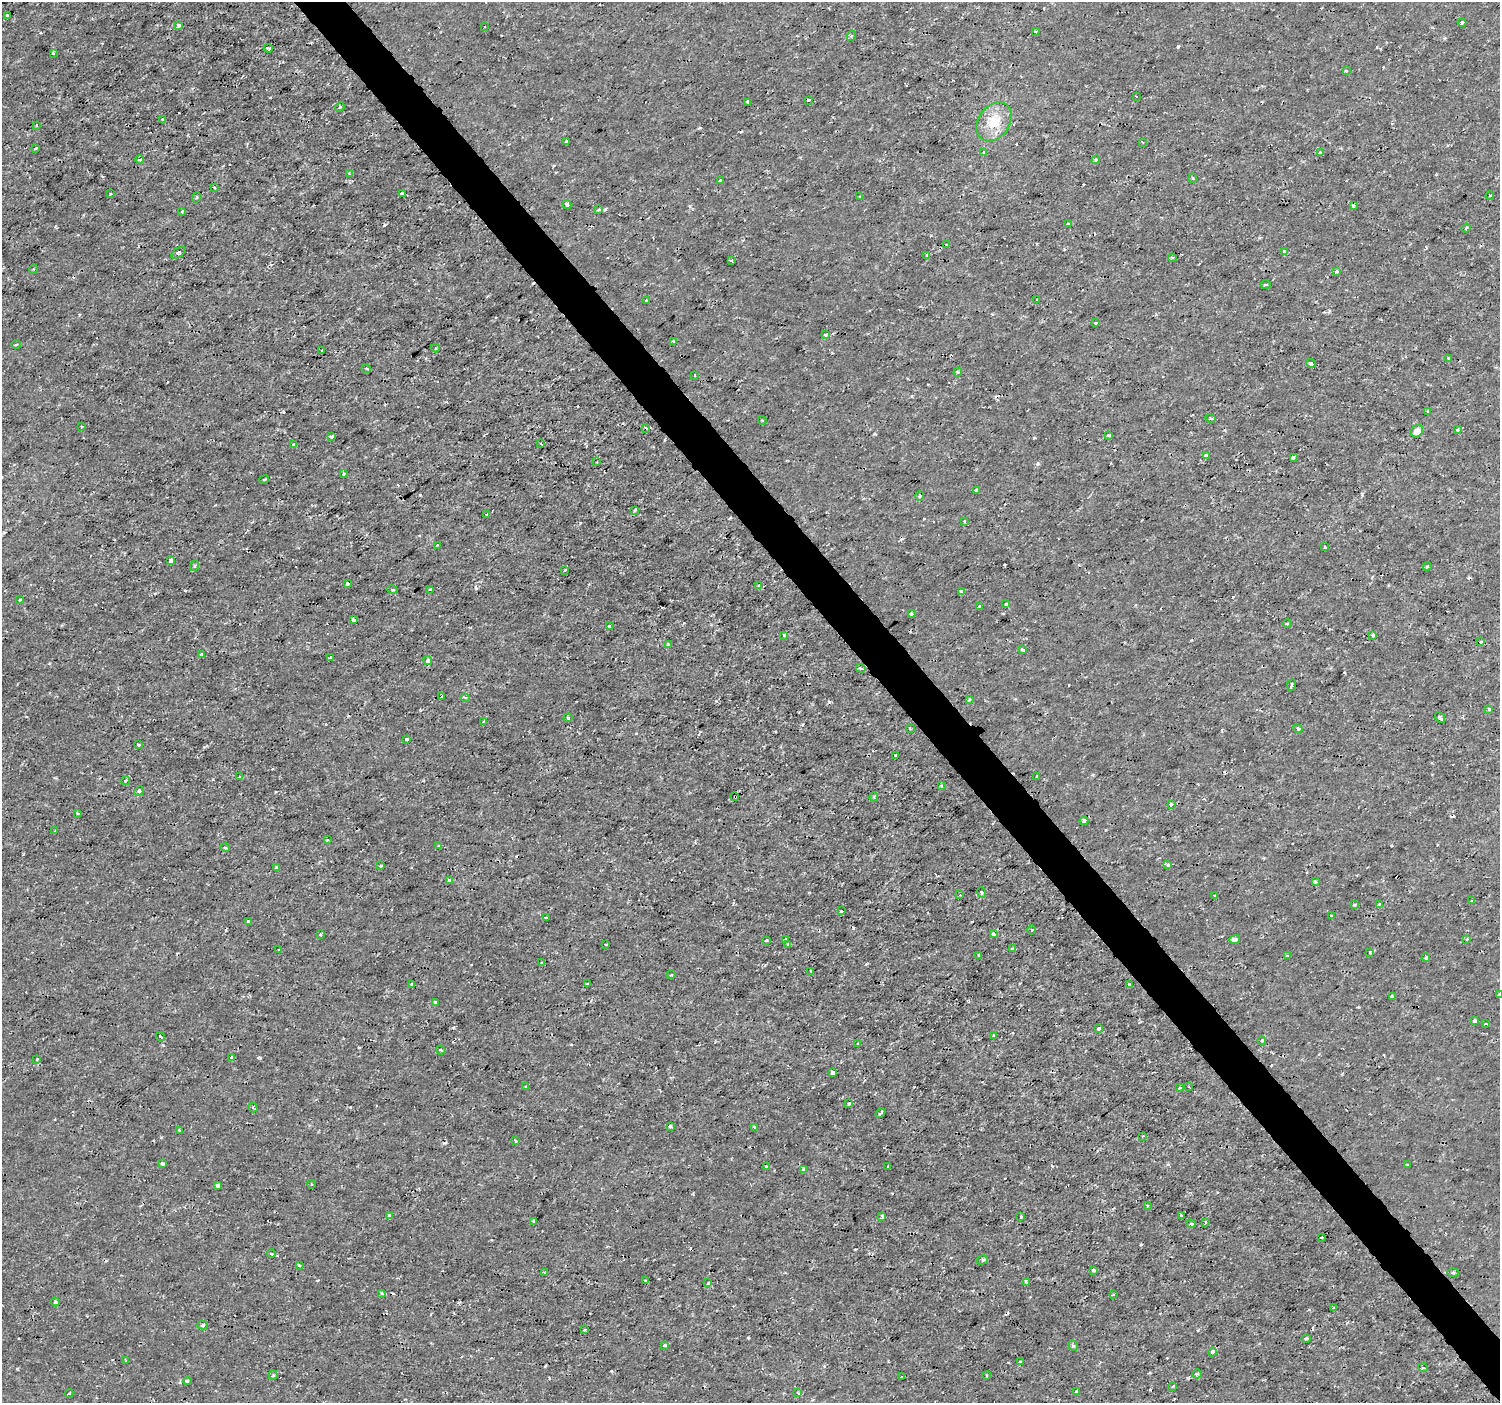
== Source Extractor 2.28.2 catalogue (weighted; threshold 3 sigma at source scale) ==
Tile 6 of 4 x 4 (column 2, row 2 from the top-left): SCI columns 1499-2996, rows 2942-4342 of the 5994 x 5944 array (HDU 1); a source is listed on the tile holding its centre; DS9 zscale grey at full resolution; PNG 1502 x 1405 px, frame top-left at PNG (2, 2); each listed source drawn as its Kron ellipse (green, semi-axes under 4 px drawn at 4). Shown black and unused: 3% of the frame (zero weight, under 2 of 3 exposures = <1% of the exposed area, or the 3 px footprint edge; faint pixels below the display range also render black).
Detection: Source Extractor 2.28.2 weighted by HDU 2 'WHT'; one run over the whole footprint, this tile lists its part. Background 3.36e-04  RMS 0.0011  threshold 0.00488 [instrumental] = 3 sigma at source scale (4.5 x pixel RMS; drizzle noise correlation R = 1.50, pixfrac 1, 0.0396/0.0396 arcsec/px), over >= 5 px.
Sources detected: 268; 25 cosmic-ray / hot-pixel residue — neither listed nor drawn; the other 243 listed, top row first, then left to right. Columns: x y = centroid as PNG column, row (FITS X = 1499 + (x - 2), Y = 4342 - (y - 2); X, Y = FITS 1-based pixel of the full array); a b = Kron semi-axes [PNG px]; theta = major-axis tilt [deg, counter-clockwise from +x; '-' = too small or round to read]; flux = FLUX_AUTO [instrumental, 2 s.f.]
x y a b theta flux
7 15 3 3 - 0.24
1462 22 4 3 - 0.53
179 26 3 3 - 0.72
485 26 2 2 - 0.1
1035 32 3 2 - 0.1
851 36 5 3 - 0.14
268 48 4 3 - 0.56
53 53 4 3 - 0.11
1346 71 3 3 - 0.15
1136 96 2 2 - 0.085
809 100 3 3 - 0.21
748 102 3 2 - 0.15
340 107 5 4 - 0.14
163 119 4 3 - 0.23
994 122 21 15 54 2.4
36 126 3 2 - 0.096
567 142 4 4 - 0.7
1142 142 4 2 - 0.09
35 148 4 2 - 0.18
1320 152 3 2 - 0.18
984 153 4 3 - 0.12
140 159 4 3 - 0.34
1096 160 4 4 - 0.16
349 174 4 3 - 0.13
1193 178 5 3 - 0.11
720 181 4 3 - 0.13
214 187 3 2 - 0.1
110 194 4 2 - 0.095
402 194 3 3 - 0.16
1490 195 4 2 - 0.088
197 197 5 3 - 0.11
860 197 4 2 - 0.097
567 204 4 3 - 0.83
1353 206 3 2 - 0.12
598 210 3 3 - 0.25
182 211 4 3 - 0.18
1068 224 3 2 - 0.22
1466 228 4 3 - 0.12
947 245 3 3 - 0.1
1284 252 3 3 - 0.5
178 253 8 4 36 0.2
927 255 4 3 - 0.11
1172 258 4 4 - 0.16
731 260 3 3 - 0.43
33 269 4 3 - 0.099
1337 272 4 4 - 0.19
1265 285 5 2 - 0.14
646 300 3 3 - 0.48
1037 300 3 3 - 0.18
1096 323 3 3 - 0.19
826 335 3 3 - 0.48
673 341 3 3 - 0.32
16 344 4 3 - 0.1
435 348 4 3 - 0.16
322 351 3 2 - 0.17
1448 359 3 3 - 0.15
1311 363 5 4 - 0.25
366 368 5 3 - 0.13
958 372 4 4 - 0.12
695 375 3 2 - 0.11
1428 411 3 2 - 0.095
1211 418 5 4 - 0.17
762 420 4 3 - 0.074
81 426 3 3 - 0.097
646 428 3 2 - 0.15
1457 429 3 3 - 0.22
1417 431 6 5 - 0.78
1109 435 3 3 - 0.22
331 437 4 3 - 0.24
541 444 4 2 - 0.099
293 445 3 3 - 0.26
1206 455 3 3 - 0.35
1293 457 3 3 - 0.35
597 462 2 2 - 0.072
343 474 4 3 - 0.15
264 479 5 2 - 0.1
976 490 4 3 - 0.2
920 496 4 4 - 0.13
635 510 3 3 - 0.16
486 515 3 3 - 0.18
964 521 3 3 - 0.22
437 545 3 2 - 0.11
1325 547 3 3 - 0.23
171 561 4 3 - 0.6
194 566 5 3 - 0.15
1427 566 4 3 - 0.12
565 570 4 3 - 0.091
348 584 4 3 - 0.19
759 585 4 3 - 0.19
392 589 5 3 - 0.11
430 589 3 3 - 0.13
961 591 3 3 - 0.33
20 600 3 3 - 0.15
1006 604 3 3 - 0.2
979 606 3 3 - 0.65
911 614 3 3 - 0.43
353 619 3 3 - 0.24
1287 624 4 4 - 0.12
609 626 4 3 - 0.13
784 635 4 3 - 0.18
1373 635 4 3 - 0.56
1481 642 4 3 - 0.11
669 645 4 3 - 0.52
1023 650 3 3 - 0.46
201 654 3 3 - 0.48
331 658 3 3 - 0.12
428 661 4 3 - 0.69
861 668 5 4 - 0.18
1291 685 6 3 80 0.23
442 697 3 2 - 0.12
465 698 4 3 - 0.13
969 699 4 3 - 0.12
1489 709 4 3 - 0.46
1440 717 6 3 -52 0.24
568 718 4 4 - 0.13
484 722 4 3 - 0.13
1298 728 4 4 - 0.28
910 729 3 2 - 0.12
407 739 3 3 - 0.36
138 745 3 3 - 0.31
895 756 4 3 - 0.32
1037 776 3 3 - 0.22
239 777 3 3 - 0.095
126 781 4 3 - 0.18
941 786 3 3 - 0.18
139 791 5 4 - 0.16
735 796 3 3 - 0.29
874 797 4 3 - 0.13
1172 804 4 3 - 0.14
78 813 3 2 - 0.15
1084 821 4 3 - 0.71
55 831 3 2 - 0.083
327 840 4 3 - 0.082
438 846 4 3 - 0.11
225 848 5 3 - 0.099
1168 865 4 3 - 0.38
381 866 3 3 - 0.13
276 867 4 3 - 0.12
449 880 4 4 - 0.27
1316 882 4 3 - 0.2
981 892 5 2 - 0.12
960 895 3 2 - 0.15
1214 895 2 2 - 0.089
1472 901 3 2 - 0.099
1379 904 3 3 - 0.2
1355 905 3 2 - 0.16
841 911 3 3 - 0.11
1331 916 3 3 - 0.12
546 918 4 2 - 0.1
249 921 3 3 - 0.35
1031 930 4 3 - 0.11
993 934 4 3 - 0.33
320 935 3 3 - 0.19
1235 939 5 4 - 1.2
1467 939 3 3 - 0.1
766 940 3 2 - 0.16
785 940 3 3 - 0.14
787 944 3 3 - 0.2
606 945 2 2 - 0.085
1013 949 4 3 - 0.34
279 950 3 2 - 0.1
1370 952 3 2 - 0.12
979 955 4 3 - 0.4
1287 956 3 3 - 0.13
1426 958 4 4 - 0.21
541 963 3 3 - 0.21
811 971 3 3 - 0.45
671 975 4 3 - 0.091
412 984 3 3 - 0.13
587 984 3 3 - 0.22
1129 985 3 3 - 0.19
1499 995 4 3 - 0.81
1392 996 4 4 - 0.13
435 1002 3 3 - 0.23
1475 1021 3 3 - 0.3
1485 1024 3 2 - 0.092
1098 1029 3 3 - 0.28
160 1036 4 3 - 0.15
993 1036 3 3 - 0.21
1262 1041 4 3 - 0.096
858 1044 3 2 - 0.1
441 1050 5 2 - 0.11
231 1057 4 3 - 0.12
37 1059 3 3 - 0.19
833 1073 4 4 - 0.81
526 1087 4 3 - 0.13
1189 1087 2 2 - 0.071
1180 1088 3 3 - 0.62
849 1104 4 3 - 0.14
253 1108 5 3 - 0.12
880 1113 6 2 46 0.18
670 1126 4 3 - 0.22
755 1127 3 3 - 0.22
179 1130 2 2 - 0.074
1143 1136 4 2 - 0.1
515 1141 3 2 - 0.12
163 1163 4 3 - 0.34
1407 1165 3 2 - 0.14
766 1166 3 3 - 0.62
888 1166 3 2 - 0.089
803 1170 3 3 - 0.89
311 1184 4 3 - 0.088
218 1186 4 3 - 0.49
1147 1205 3 3 - 0.14
389 1216 4 3 - 0.22
882 1216 4 3 - 0.38
1181 1216 3 3 - 0.41
1021 1217 3 2 - 0.12
534 1221 4 3 - 0.31
1205 1222 3 3 - 0.12
1191 1224 4 4 - 0.15
1321 1237 3 2 - 0.13
271 1254 4 3 - 0.11
982 1260 6 4 17 0.25
299 1265 3 3 - 0.27
1094 1270 3 3 - 0.34
545 1272 3 3 - 0.1
1453 1272 6 4 0 0.14
646 1281 3 3 - 0.13
1026 1282 3 3 - 0.16
708 1283 3 3 - 0.19
381 1293 4 3 - 0.15
1113 1295 3 3 - 0.11
55 1302 4 4 - 0.18
1333 1308 2 2 - 0.096
203 1325 5 4 - 0.2
584 1330 3 2 - 0.2
1306 1338 5 3 - 0.11
664 1345 3 3 - 0.16
1073 1346 5 4 - 0.18
1212 1352 4 4 - 0.39
126 1361 3 3 - 0.11
1020 1362 3 3 - 0.29
1423 1368 5 3 - 0.1
1197 1374 4 4 - 0.19
273 1375 4 4 - 0.14
986 1375 4 3 - 0.11
902 1376 3 2 - 0.13
187 1381 4 4 - 0.18
1173 1387 4 3 - 0.16
1076 1391 4 3 - 0.27
69 1393 4 2 - 0.1
798 1393 3 3 - 0.093
Overlapping masked pixels (flux is a lower limit): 1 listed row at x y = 735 796
Isophote crosses this tile's border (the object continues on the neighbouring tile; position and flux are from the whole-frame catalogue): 1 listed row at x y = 1499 995
Unlisted compact peaks at least as high as the median listed source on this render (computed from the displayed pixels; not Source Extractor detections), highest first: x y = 420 495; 748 1338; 1178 46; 1038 464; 260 1058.